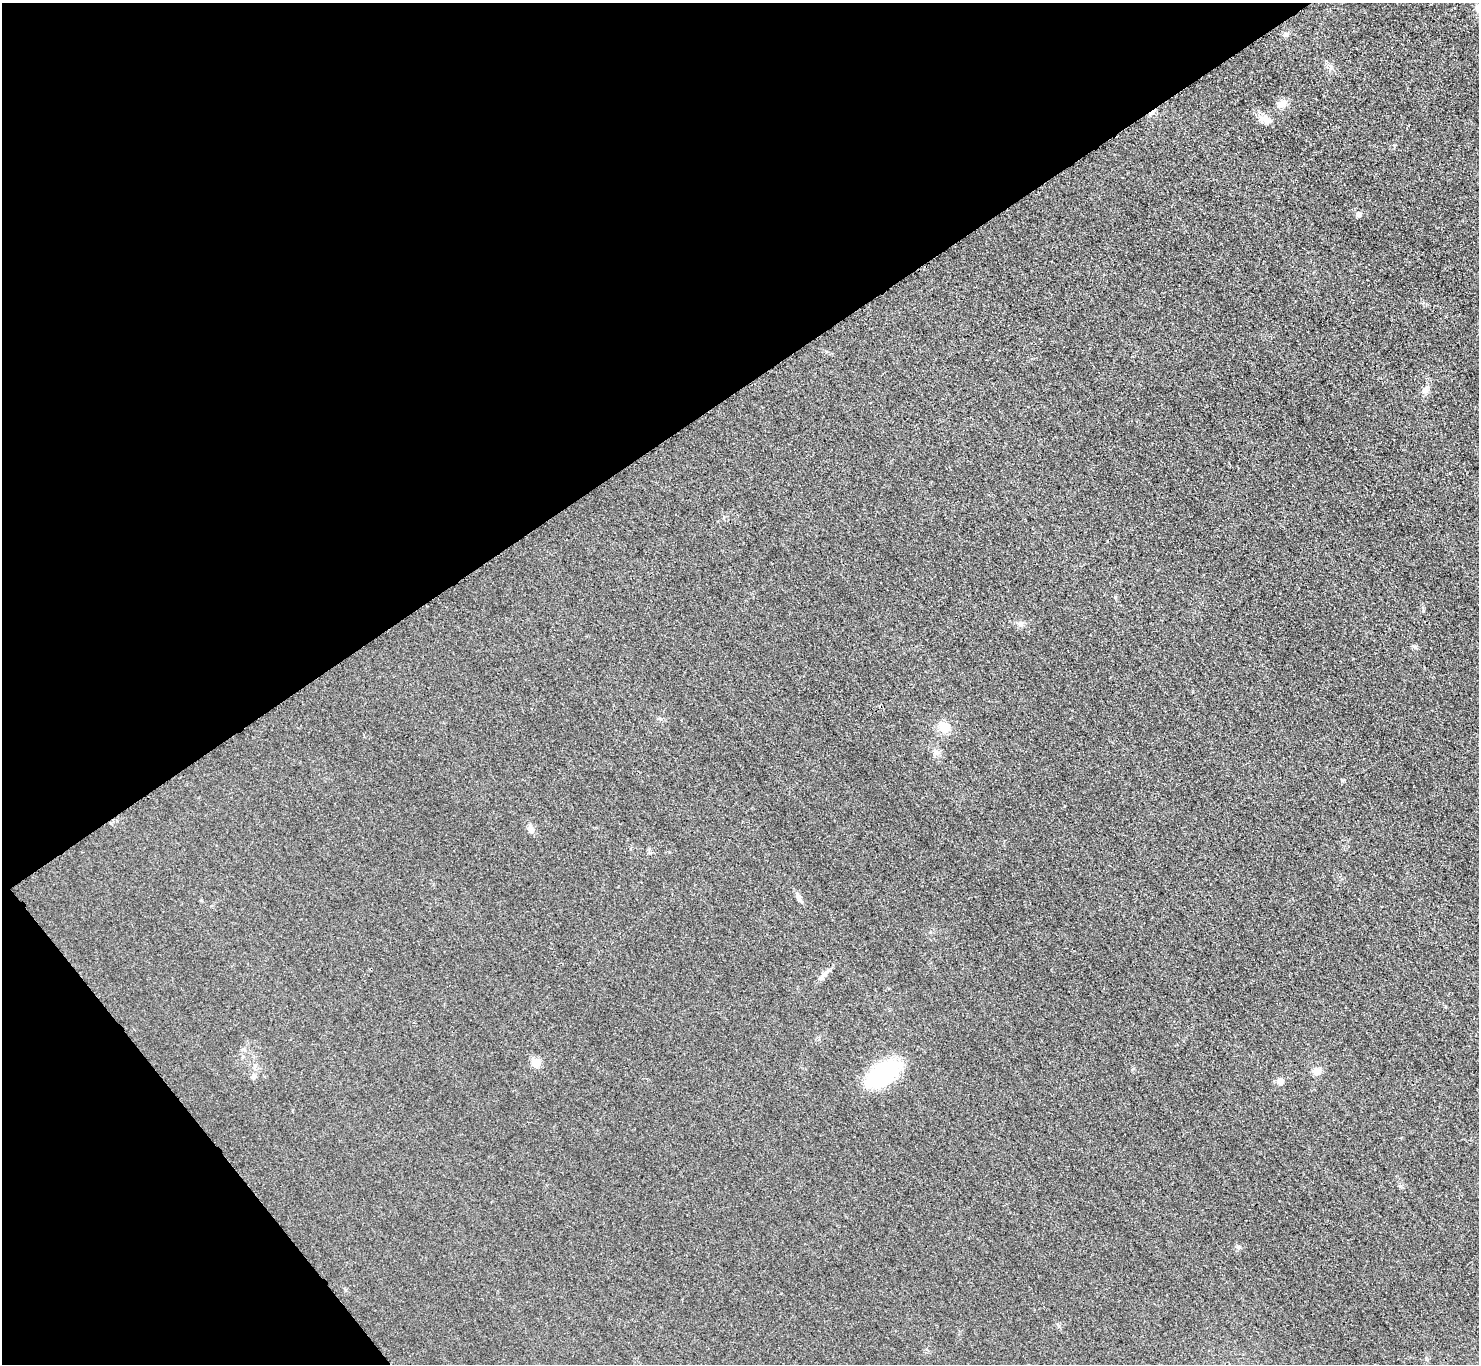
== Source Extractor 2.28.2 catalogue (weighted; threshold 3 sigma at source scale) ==
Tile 5 of 4 x 4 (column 1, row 2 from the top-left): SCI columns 23-1499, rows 2903-4264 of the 5953 x 5949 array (HDU 1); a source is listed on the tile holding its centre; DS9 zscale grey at full resolution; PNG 1481 x 1366 px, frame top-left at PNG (2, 3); no overlay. Shown black and unused: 34% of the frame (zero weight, under 3 of 4 exposures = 2% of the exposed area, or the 3 px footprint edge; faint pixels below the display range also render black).
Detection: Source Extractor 2.28.2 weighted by HDU 2 'WHT'; one run over the whole footprint, this tile lists its part. Background 0.0329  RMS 0.0064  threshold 0.0287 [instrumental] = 3 sigma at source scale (4.5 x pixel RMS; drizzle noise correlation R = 1.50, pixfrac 1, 0.05/0.05 arcsec/px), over >= 5 px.
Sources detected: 19; all 19 listed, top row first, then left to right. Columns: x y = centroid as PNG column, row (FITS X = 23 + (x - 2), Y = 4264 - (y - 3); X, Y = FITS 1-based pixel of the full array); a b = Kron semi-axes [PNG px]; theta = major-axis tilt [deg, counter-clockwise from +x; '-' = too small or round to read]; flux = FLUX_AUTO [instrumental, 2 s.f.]
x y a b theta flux
1478 8 10 8 -77 3.6
1285 34 7 7 - 1.5
1282 104 13 9 13 3.8
1267 121 13 11 19 4.5
1358 214 5 5 - 3.4
1425 390 10 6 58 2.4
1115 597 5 5 - 0.74
1415 647 7 5 -16 1.3
944 727 12 11 - 9.6
936 752 7 7 - 2.1
530 830 10 7 -65 2.5
798 897 12 5 -76 2.2
825 974 20 6 41 3.5
535 1063 6 5 - 17
1316 1071 9 8 - 4.9
883 1074 32 16 35 70
253 1077 7 6 - 1.8
1280 1081 6 6 - 5.7
1239 1247 8 4 -9 1.1
Isophote crosses this tile's border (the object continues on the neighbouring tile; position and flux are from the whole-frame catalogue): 1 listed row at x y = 1478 8
Unlisted compact peaks at least as high as the median listed source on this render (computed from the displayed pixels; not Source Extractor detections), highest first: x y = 1423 611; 1342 780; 650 853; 1059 1326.